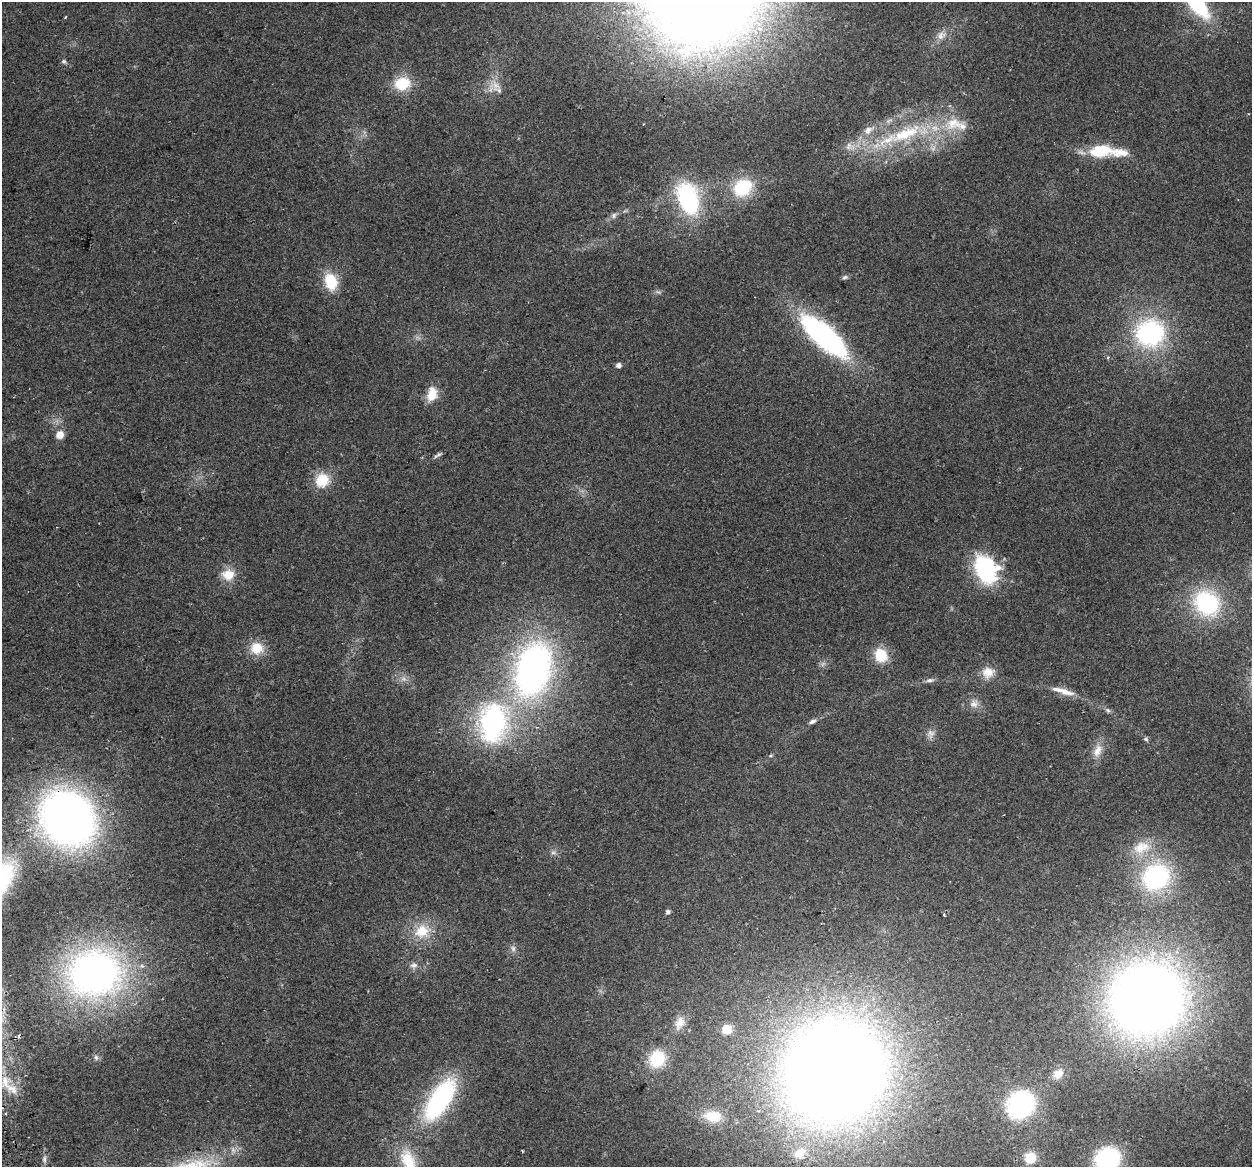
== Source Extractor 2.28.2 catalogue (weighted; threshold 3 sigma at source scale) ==
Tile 7 of 4 x 4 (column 3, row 2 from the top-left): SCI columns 2534-3783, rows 2424-3588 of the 5066 x 4797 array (HDU 1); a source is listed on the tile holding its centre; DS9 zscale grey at full resolution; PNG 1254 x 1169 px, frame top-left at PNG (2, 2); no overlay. Shown black and unused: <1% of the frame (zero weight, under 2 of 3 exposures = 2% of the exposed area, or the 3 px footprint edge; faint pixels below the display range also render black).
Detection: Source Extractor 2.28.2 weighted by HDU 2 'WHT'; one run over the whole footprint, this tile lists its part. Background 0.118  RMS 0.011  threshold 0.0497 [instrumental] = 3 sigma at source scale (4.5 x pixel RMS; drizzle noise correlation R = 1.50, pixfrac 1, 0.0396/0.0396 arcsec/px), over >= 5 px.
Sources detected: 75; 2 too faint to see at this stretch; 2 cosmic-ray / hot-pixel residue — not listed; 7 inside a brighter listed object's ellipse — not listed separately; the other 64 listed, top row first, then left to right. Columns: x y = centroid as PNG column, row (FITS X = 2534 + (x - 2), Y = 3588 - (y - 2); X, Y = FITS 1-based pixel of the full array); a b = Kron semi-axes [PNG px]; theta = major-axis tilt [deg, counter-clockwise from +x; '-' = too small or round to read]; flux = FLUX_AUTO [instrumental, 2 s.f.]
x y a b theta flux
1197 4 35 14 -51 88
941 35 13 9 45 7.8
64 61 6 5 - 2.2
402 84 18 14 11 33
498 90 18 7 -31 8.2
953 123 27 18 9 35
868 130 15 10 34 10
888 139 60 13 19 71
1102 150 26 14 7 43
743 188 23 19 33 51
688 199 26 16 -70 150
614 215 9 6 74 3.1
845 277 7 5 17 2.3
331 282 19 13 -74 33
1150 333 28 26 19 150
824 336 52 18 -42 230
1108 357 4 3 - 2.1
619 365 5 5 - 5.1
432 394 18 12 80 17
60 435 6 6 - 15
437 455 13 3 31 2.8
322 480 17 16 - 26
986 569 27 20 -64 110
228 575 15 13 12 18
1207 603 27 23 -43 110
257 648 16 15 - 21
881 655 15 12 -61 29
533 669 51 31 74 420
988 672 17 14 16 13
929 680 10 5 6 3.5
1066 692 21 8 -16 12
974 704 11 10 - 6.9
1108 710 7 5 -66 2.3
812 721 10 5 22 3.6
493 723 47 34 82 200
1146 739 7 5 -23 1.9
1097 751 18 11 67 12
68 818 49 43 -46 650
1141 847 25 16 21 24
553 853 7 4 1 2.4
1156 877 32 27 28 120
668 912 5 4 - 3.4
944 914 3 3 - 1.1
422 931 21 17 26 29
513 948 9 6 -75 3.6
414 965 11 8 4 4.7
95 973 51 44 8 450
1147 999 65 62 35 1100
679 1023 19 11 68 12
727 1029 7 7 - 23
96 1057 7 5 -70 2.1
657 1059 21 18 68 37
835 1070 75 69 54 2400
1058 1074 14 11 35 12
5 1082 19 8 -78 12
440 1099 42 18 57 170
1021 1105 22 20 46 180
713 1116 20 13 -6 22
522 1151 3 2 - 1.4
799 1153 16 12 36 13
1031 1158 6 6 - 85
44 1159 10 4 -90 3.1
1107 1159 18 16 23 130
408 1161 31 17 -63 36
Overlapping masked pixels (flux is a lower limit): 1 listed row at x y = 68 818
Isophote crosses this tile's border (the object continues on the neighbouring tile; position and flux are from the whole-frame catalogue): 4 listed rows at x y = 1197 4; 835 1070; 1107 1159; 408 1161